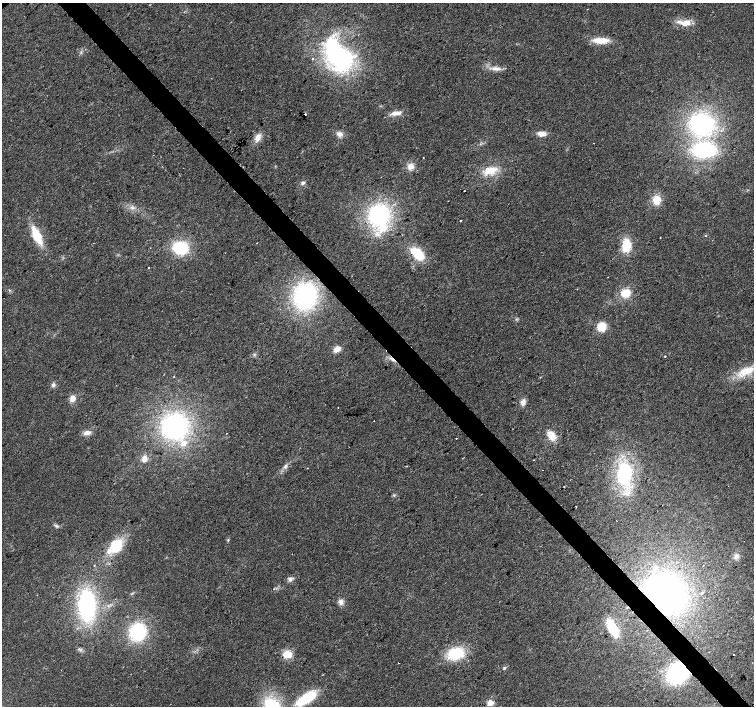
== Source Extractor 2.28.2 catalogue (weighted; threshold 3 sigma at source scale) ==
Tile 6 of 4 x 4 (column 2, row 2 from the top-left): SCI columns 1509-3011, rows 3025-4431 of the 6018 x 5985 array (HDU 1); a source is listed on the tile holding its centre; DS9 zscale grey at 2 x 2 block average (1 PNG px = mean of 2 x 2 image px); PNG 756 x 708 px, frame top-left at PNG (2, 3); no overlay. Shown black and unused: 4% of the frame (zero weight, under 2 of 3 exposures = <1% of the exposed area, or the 3 px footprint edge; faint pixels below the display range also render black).
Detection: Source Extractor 2.28.2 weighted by HDU 2 'WHT'; one run over the whole footprint, this tile lists its part. Background 0.024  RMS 0.0063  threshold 0.0282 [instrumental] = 3 sigma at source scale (4.5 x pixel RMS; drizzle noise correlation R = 1.50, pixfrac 1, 0.0396/0.0396 arcsec/px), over >= 5 px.
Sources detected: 81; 3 inside a brighter object's white glare — not listed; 8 inside a brighter listed object's ellipse — not listed separately; the other 70 listed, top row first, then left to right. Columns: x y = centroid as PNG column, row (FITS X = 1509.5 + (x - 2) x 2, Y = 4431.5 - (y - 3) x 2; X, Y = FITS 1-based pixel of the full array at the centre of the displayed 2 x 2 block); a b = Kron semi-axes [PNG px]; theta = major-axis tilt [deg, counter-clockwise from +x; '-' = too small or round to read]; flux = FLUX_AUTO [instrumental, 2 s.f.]
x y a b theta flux
685 23 15 7 6 18
601 40 20 7 -1 23
337 57 40 28 -52 220
496 69 15 5 -3 10
396 113 15 6 6 10
305 114 2 2 - 6.6
702 124 24 21 -19 200
339 134 8 7 - 7.5
541 134 8 5 -2 12
258 138 12 7 64 11
594 143 2 2 - 0.45
704 150 21 14 -1 140
423 157 2 2 - 1.6
410 166 9 8 - 11
490 171 19 10 14 27
303 183 6 4 21 3.6
464 191 2 2 - 3.8
656 200 8 6 -89 26
379 215 21 20 - 170
460 221 2 2 - 1.8
37 235 17 7 -66 45
705 236 2 2 - 1
257 243 2 2 - 0.67
626 245 13 9 88 39
180 248 14 11 -10 76
418 254 13 8 -46 49
149 268 2 2 - 0.74
9 290 3 2 - 1.2
626 293 9 8 - 24
305 296 22 19 79 230
601 327 8 7 - 30
337 349 8 6 29 11
392 359 10 3 -38 6.3
746 371 23 10 20 33
53 385 6 5 - 3.8
73 398 8 6 74 10
523 402 9 6 75 7.6
338 407 2 2 - 0.58
374 421 2 2 - 1.2
174 427 22 21 - 260
87 433 8 5 18 8.3
551 435 10 7 -53 21
456 438 2 2 - 3
144 459 8 6 61 8.2
534 460 2 2 - 1.1
285 466 6 3 -90 3.3
307 468 2 2 - 1.8
624 473 22 14 83 120
564 487 2 2 - 0.82
576 507 2 2 - 1.3
57 526 5 3 - 2.6
228 540 4 3 - 1.6
116 546 13 11 57 55
736 557 6 6 - 6.1
290 579 6 5 - 5.2
274 589 2 2 - 0.95
665 593 36 27 -30 470
702 593 3 3 - 1.4
341 602 8 6 89 6.8
87 605 24 13 -88 200
612 628 12 6 -61 73
137 632 14 13 - 110
287 654 8 7 - 24
455 654 15 11 12 66
734 655 2 2 - 2
504 668 4 3 - 1.9
678 672 18 15 38 150
306 697 28 10 39 56
490 703 5 5 - 13
272 704 17 11 -19 58
Overlapping masked pixels (flux is a lower limit): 3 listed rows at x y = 392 359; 665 593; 678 672
Isophote crosses this tile's border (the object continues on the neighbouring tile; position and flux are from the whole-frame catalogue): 1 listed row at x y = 272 704
Diffuse or blended objects may show on this block-average render without a row.